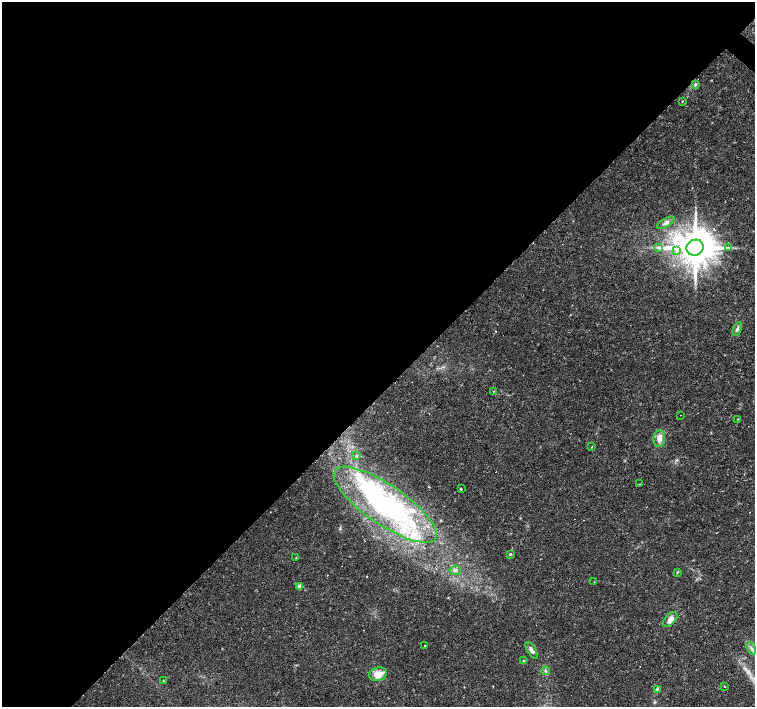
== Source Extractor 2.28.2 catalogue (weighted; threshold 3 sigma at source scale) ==
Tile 5 of 4 x 4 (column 1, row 2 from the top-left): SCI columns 10-1515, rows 3053-4462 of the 6035 x 6035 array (HDU 1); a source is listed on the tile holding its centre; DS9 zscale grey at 2 x 2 block average (1 PNG px = mean of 2 x 2 image px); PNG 757 x 709 px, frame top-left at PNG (2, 2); each listed source drawn as its Kron ellipse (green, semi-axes under 4 px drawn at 4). Shown black and unused: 56% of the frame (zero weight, under 2 of 3 exposures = <1% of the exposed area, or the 3 px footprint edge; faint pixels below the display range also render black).
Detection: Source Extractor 2.28.2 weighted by HDU 2 'WHT'; one run over the whole footprint, this tile lists its part. Background 0.0488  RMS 0.0036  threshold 0.0161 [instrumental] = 3 sigma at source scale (4.5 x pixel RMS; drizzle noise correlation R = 1.50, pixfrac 1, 0.0396/0.0396 arcsec/px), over >= 5 px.
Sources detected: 40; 3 cosmic-ray / hot-pixel residue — neither listed nor drawn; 4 inside a brighter listed object's ellipse — not listed separately; the other 33 listed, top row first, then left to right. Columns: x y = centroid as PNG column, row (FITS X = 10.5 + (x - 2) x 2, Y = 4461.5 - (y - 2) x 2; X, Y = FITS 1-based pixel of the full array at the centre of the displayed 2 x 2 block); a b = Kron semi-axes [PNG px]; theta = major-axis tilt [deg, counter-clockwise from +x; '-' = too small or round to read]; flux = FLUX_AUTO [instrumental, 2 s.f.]
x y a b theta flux
695 84 4 3 - 1.5
682 102 2 2 - 1.6
666 223 10 3 30 2.6
659 247 4 3 - 1.2
695 248 9 8 - 2900
729 248 3 2 - 0.83
677 251 2 2 - 32
737 329 7 4 64 2
493 391 2 2 - 1.1
680 415 2 2 - 0.65
738 419 3 2 - 0.34
659 438 8 6 83 6.4
592 447 3 2 - 0.43
356 456 4 2 - 0.63
640 484 2 2 - 0.31
461 489 3 2 - 0.93
385 505 61 20 -34 170
510 554 3 3 - 0.87
296 558 2 2 - 0.58
455 570 6 5 - 2.5
677 572 4 2 - 0.69
594 581 2 2 - 0.33
300 586 3 3 - 12
670 619 8 5 47 5.9
425 646 2 2 - 0.43
751 648 6 3 -69 1.8
532 650 9 4 -58 4
524 661 3 3 - 0.73
546 671 4 3 - 1.1
378 674 9 6 16 11
164 681 3 2 - 0.61
725 686 2 2 - 0.86
657 689 4 3 - 0.91
Diffuse or blended objects may show on this block-average render without a row.